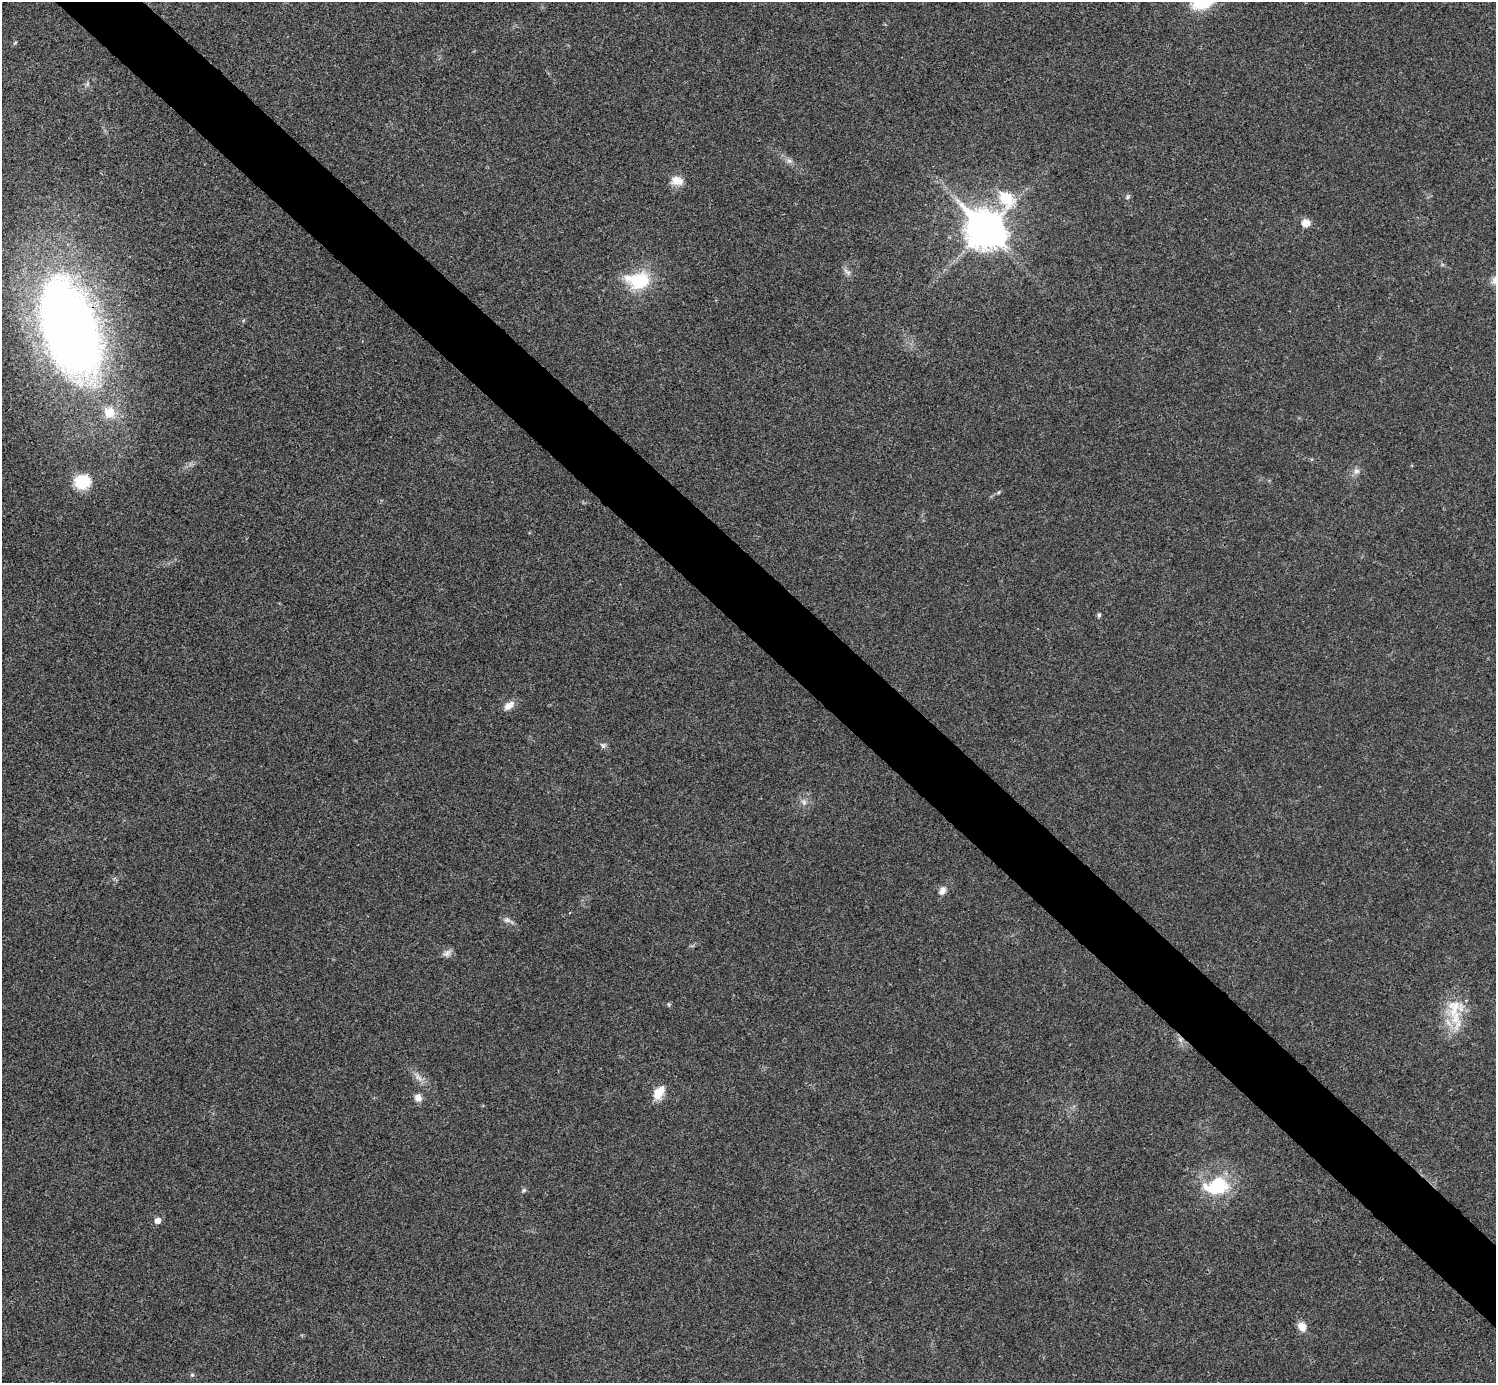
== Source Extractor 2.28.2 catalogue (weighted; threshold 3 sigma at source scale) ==
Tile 6 of 4 x 4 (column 2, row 2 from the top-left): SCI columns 1498-2991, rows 2922-4302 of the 5985 x 5985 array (HDU 1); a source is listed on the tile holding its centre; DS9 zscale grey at full resolution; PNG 1498 x 1385 px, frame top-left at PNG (2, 2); no overlay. Shown black and unused: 5% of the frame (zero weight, under 3 of 4 exposures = <1% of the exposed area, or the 3 px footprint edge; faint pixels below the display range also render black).
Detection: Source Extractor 2.28.2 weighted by HDU 2 'WHT'; one run over the whole footprint, this tile lists its part. Background 0.0196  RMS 0.004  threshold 0.0179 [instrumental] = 3 sigma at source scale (4.5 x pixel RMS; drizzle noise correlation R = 1.50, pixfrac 1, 0.05/0.05 arcsec/px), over >= 5 px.
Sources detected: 32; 1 too faint to see at this stretch — not listed; the other 31 listed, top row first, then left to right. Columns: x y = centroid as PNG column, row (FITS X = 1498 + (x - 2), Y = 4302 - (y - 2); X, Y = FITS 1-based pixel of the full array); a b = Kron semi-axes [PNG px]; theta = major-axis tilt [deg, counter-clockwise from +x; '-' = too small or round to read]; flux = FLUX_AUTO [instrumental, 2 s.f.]
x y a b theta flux
15 43 6 3 20 0.44
87 84 7 4 46 0.77
789 161 8 6 -20 1.3
677 181 16 12 -7 4.5
1128 197 7 6 - 0.84
1006 198 10 8 -58 24
1306 223 8 8 - 3.9
985 230 15 12 -43 800
847 272 14 5 -45 1.6
638 281 32 21 -2 20
70 328 81 42 -72 430
109 413 7 7 - 12
1356 471 9 8 - 1.8
82 481 19 16 14 13
999 492 6 3 70 0.44
1099 615 7 4 -81 0.76
508 706 12 10 39 2.9
603 745 9 7 -43 1.1
804 802 9 8 - 1.8
942 891 13 8 60 2.3
507 920 10 7 -16 1.6
447 953 12 8 36 1.9
1454 1008 32 27 46 15
418 1077 17 6 -54 2.7
659 1093 19 11 61 5.7
418 1098 9 8 - 2.7
1216 1186 36 23 10 22
524 1190 6 5 - 0.68
157 1221 6 6 - 2.6
1302 1327 11 8 -59 4
192 1375 6 5 - 0.67
Overlapping masked pixels (flux is a lower limit): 1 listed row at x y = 70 328